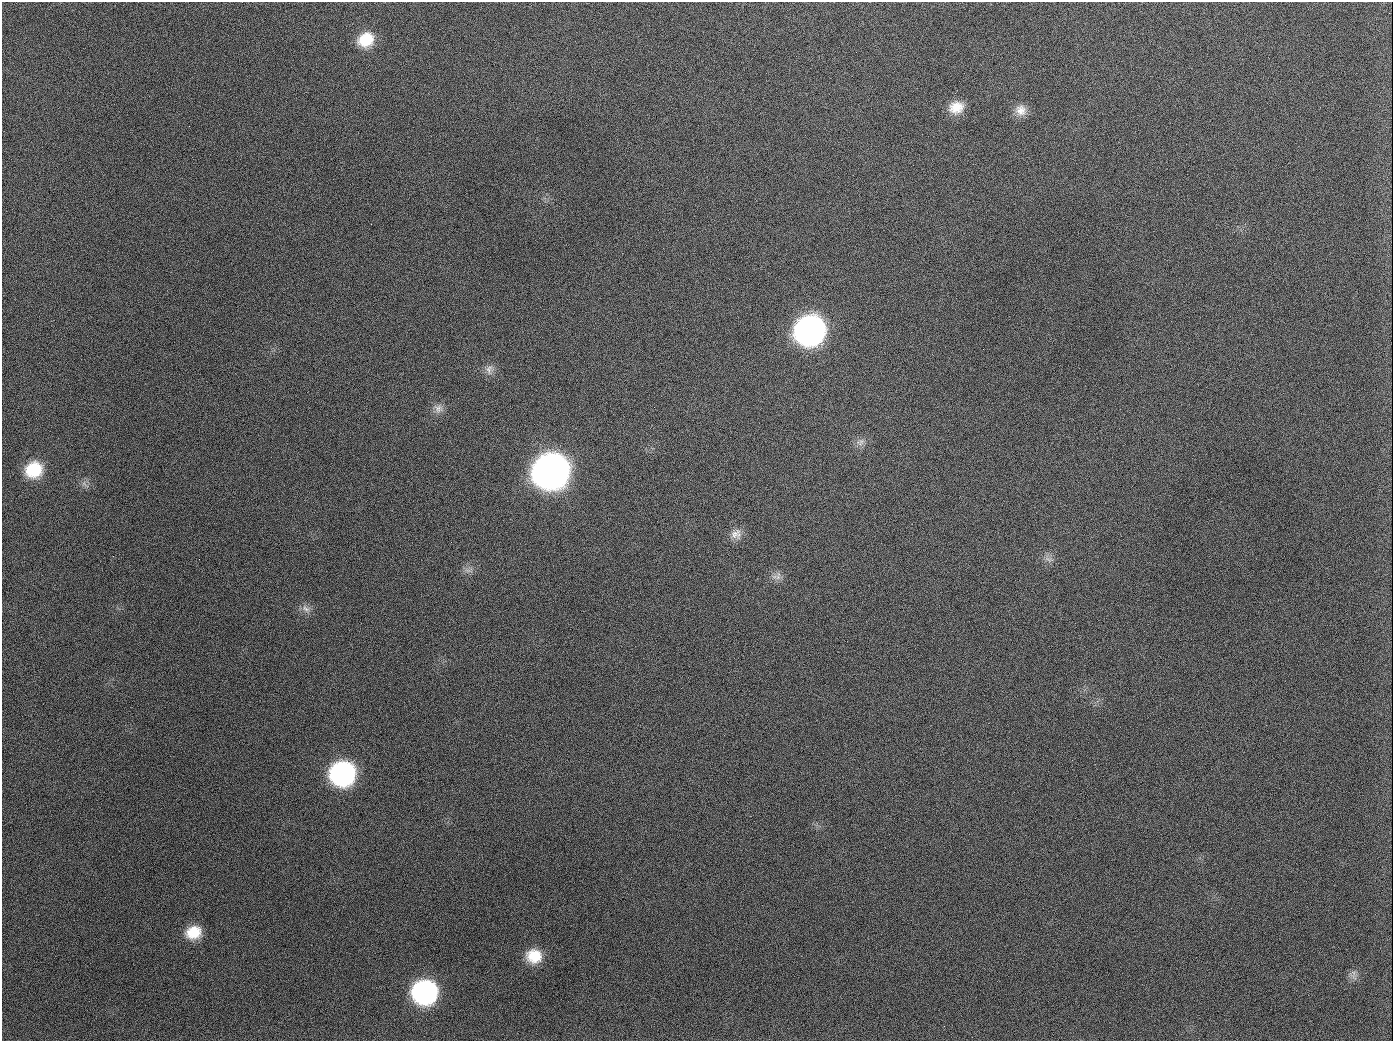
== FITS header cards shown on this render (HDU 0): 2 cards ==
NAXIS1  =                 1391
NAXIS2  =                 1039

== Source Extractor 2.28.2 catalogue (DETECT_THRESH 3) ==
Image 1391 x 1039 px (HDU 0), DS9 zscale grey, 1 PNG px = 1 image px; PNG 1395 x 1043 px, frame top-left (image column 1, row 1039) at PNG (2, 2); no overlay
Background 1460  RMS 68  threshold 205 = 3 sigma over >= 5 px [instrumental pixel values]
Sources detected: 23; all 23 listed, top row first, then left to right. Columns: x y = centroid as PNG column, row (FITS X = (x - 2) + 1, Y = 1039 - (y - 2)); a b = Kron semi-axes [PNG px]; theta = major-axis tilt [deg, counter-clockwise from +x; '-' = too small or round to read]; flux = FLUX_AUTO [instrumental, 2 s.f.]
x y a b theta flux
366 40 19 16 28 1.4e+05
956 107 18 15 17 8.4e+04
1021 110 16 15 - 5.3e+04
189 126 2 2 - 7.3e+03
810 330 20 18 31 2.4e+06
489 370 15 9 88 3.2e+04
654 407 2 2 - 3.9e+03
438 408 14 11 -32 3.2e+04
861 442 13 8 33 2.8e+04
34 470 17 15 30 1.8e+05
551 471 21 19 26 5.6e+06
84 484 9 6 -57 1.7e+04
734 534 17 13 29 4.3e+04
1048 559 11 5 -22 1.7e+04
468 570 10 4 -8 1.6e+04
778 576 13 8 76 2.7e+04
306 609 14 7 -41 2.6e+04
343 773 18 17 - 1.1e+06
193 932 16 13 18 1.1e+05
534 956 17 15 -6 1.2e+05
1354 975 17 5 -84 2.0e+04
425 992 18 17 - 1.0e+06
944 1026 3 2 - 5.8e+03